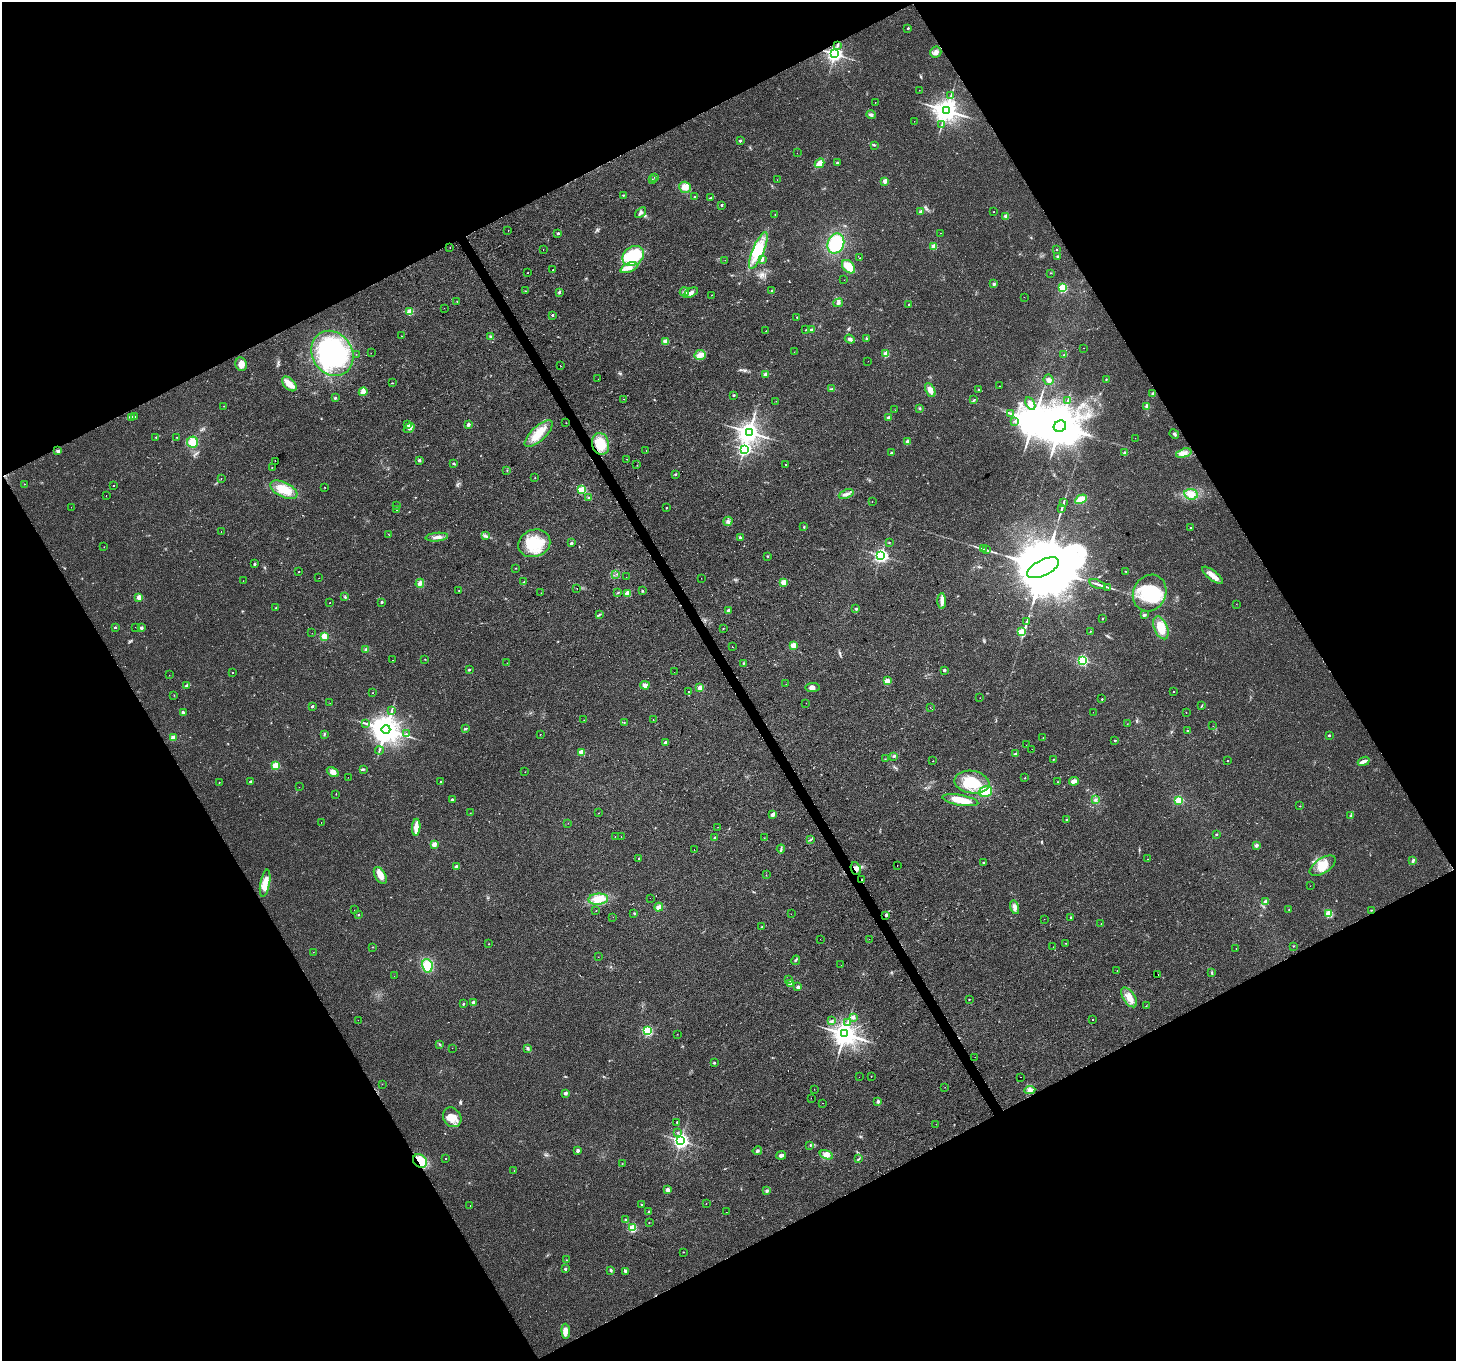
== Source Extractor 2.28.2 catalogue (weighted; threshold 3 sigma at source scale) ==
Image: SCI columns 1-5813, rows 108-5541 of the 5816 x 5708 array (HDU 1 of 3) = the unmasked area's bounding box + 8 px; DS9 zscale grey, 4 x 4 block average (1 PNG px = mean of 4 x 4 image px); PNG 1458 x 1363 px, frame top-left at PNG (2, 2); each listed source drawn as its Kron ellipse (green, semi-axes under 4 px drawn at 4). Shown black and unused: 47% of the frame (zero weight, under 2 of 3 exposures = <1% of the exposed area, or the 3 px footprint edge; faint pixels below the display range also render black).
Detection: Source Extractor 2.28.2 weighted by HDU 2 'WHT'. Background 0.0277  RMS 0.0057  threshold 0.0258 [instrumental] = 3 sigma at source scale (4.5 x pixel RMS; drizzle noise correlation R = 1.50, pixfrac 1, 0.0396/0.0396 arcsec/px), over >= 5 px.
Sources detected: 466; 1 too faint to see at this stretch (4 x 4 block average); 4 inside a brighter object's white glare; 12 cosmic-ray / hot-pixel residue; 2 long thin detections or spike segments (spike, bleed or trail) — neither listed nor drawn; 1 coinciding with a brighter row at this scale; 11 inside a brighter listed object's ellipse — not listed separately; the other 435 listed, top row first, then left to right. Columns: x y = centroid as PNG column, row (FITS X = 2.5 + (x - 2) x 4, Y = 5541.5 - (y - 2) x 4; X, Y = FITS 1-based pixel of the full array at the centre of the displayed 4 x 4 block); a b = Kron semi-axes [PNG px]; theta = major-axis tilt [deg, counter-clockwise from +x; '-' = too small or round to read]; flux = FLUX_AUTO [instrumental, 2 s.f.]
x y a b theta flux
908 28 2 2 - 10
837 45 2 2 - 2.6
936 52 6 5 - 15
835 54 3 3 - 1400
919 90 2 2 - 0.61
951 96 2 2 - 1.4
875 103 2 2 - 1.1
946 110 4 3 - 3900
871 115 5 3 - 7.9
914 121 2 2 - 0.72
942 125 2 2 - 2.2
740 141 2 2 - 11
874 145 2 2 - 2.7
797 153 2 2 - 1.6
820 163 5 3 - 34
837 163 2 2 - 15
654 177 2 2 - 1.3
652 179 2 2 - 1.1
777 180 2 2 - 0.57
885 181 2 2 - 56
685 187 6 5 - 18
623 195 3 2 - 2.3
695 197 2 2 - 6
710 198 3 2 - 2.8
721 205 2 2 - 9.9
920 212 2 2 - 30
994 212 2 2 - 1.3
641 213 6 3 40 8.8
775 214 2 2 - 1.3
1006 216 2 2 - 39
508 231 2 2 - 0.88
558 233 2 2 - 14
941 233 2 2 - 0.83
836 243 10 8 67 150
934 246 2 2 - 81
450 247 2 2 - 1.8
543 250 2 2 - 0.96
758 250 20 6 67 70
1056 250 2 2 - 2.5
633 256 11 9 33 160
1058 256 2 2 - 2.7
860 258 2 2 - 1.3
762 259 4 2 - 4.2
725 260 2 2 - 0.56
849 267 8 5 -47 56
629 268 9 4 22 21
553 270 2 2 - 1.6
528 273 2 2 - 0.99
1051 273 2 2 - 1.1
844 280 2 2 - 0.56
994 284 4 3 - 5.9
1062 288 2 2 - 250
772 290 2 2 - 2.2
525 291 2 2 - 0.83
559 292 3 2 - 4.5
684 292 5 3 - 8.8
691 293 8 4 28 17
712 295 2 2 - 3.9
1024 297 2 2 - 0.54
457 302 2 2 - 2.3
838 303 5 3 - 6.5
909 305 2 2 - 5.1
444 308 2 2 - 2.9
410 312 2 2 - 110
552 315 2 2 - 6.3
797 317 2 2 - 3.9
806 330 2 2 - 2.5
812 330 4 2 - 8.2
766 331 2 2 - 1.2
401 336 2 2 - 1.4
491 337 3 3 - 7.8
866 338 3 2 - 2.9
850 339 5 3 - 8.4
666 341 2 2 - 83
1084 348 2 2 - 0.6
794 352 2 2 - 0.61
332 353 23 20 -56 520
371 353 2 2 - 1.3
356 354 2 2 - 0.64
886 354 2 2 - 87
700 355 5 5 - 18
1064 355 2 2 - 2
868 361 2 2 - 1.1
241 364 7 5 -80 23
561 366 2 2 - 0.61
766 374 3 3 - 7.7
598 379 2 2 - 0.61
1106 379 2 2 - 2.7
1048 380 5 5 - 11
392 383 3 2 - 2
289 384 9 5 -45 37
999 386 2 2 - 1.5
831 389 3 2 - 3.2
930 390 7 4 -64 23
978 390 2 2 - 3.7
363 392 4 4 - 17
1153 394 2 2 - 30
733 395 2 2 - 9.4
335 398 2 2 - 12
624 399 2 2 - 0.63
974 400 2 2 - 2.2
1068 400 4 2 - 2.3
776 401 2 2 - 0.58
1030 403 7 3 -60 11
224 406 2 2 - 0.81
1147 407 4 3 - 9.7
920 408 3 2 - 3
895 410 2 2 - 0.76
1010 413 2 2 - 2.1
135 416 2 2 - 1.5
131 417 3 2 - 8.1
888 418 2 2 - 37
1015 421 2 2 - 1.1
566 423 2 2 - 1.1
408 425 3 2 - 6.1
468 425 2 2 - 23
1060 426 6 5 - 14000
409 428 6 3 36 11
749 432 3 3 - 3000
539 434 18 7 43 57
1174 434 5 2 - 5.7
156 437 2 2 - 1.2
177 437 2 2 - 1.3
1135 438 2 2 - 0.6
193 442 5 5 - 46
908 442 2 2 - 55
601 444 11 8 -75 72
745 449 3 2 - 720
58 451 3 2 - 5.1
646 451 2 2 - 0.82
891 453 2 2 - 5.1
1125 453 2 2 - 33
1184 453 8 4 15 18
627 459 2 2 - 1.7
419 460 2 2 - 23
275 461 2 2 - 26
453 463 2 2 - 3.7
786 464 2 2 - 2.1
637 465 2 2 - 0.81
272 467 2 2 - 3.9
507 470 2 2 - 1.6
675 474 2 2 - 3.8
221 478 2 2 - 0.89
535 478 2 2 - 1.7
24 484 2 2 - 0.98
114 485 2 2 - 2.3
324 487 2 2 - 2.4
284 490 15 7 -25 61
581 490 2 2 - 200
846 494 8 3 21 13
1191 494 7 5 -9 39
106 495 2 2 - 0.74
589 498 3 2 - 2.7
1081 499 6 3 28 39
872 502 2 2 - 1.1
1064 502 2 2 - 1.4
397 506 2 2 - 2
71 507 2 2 - 0.56
666 508 2 2 - 3
1062 509 3 2 - 3.1
397 510 2 2 - 0.78
728 521 5 4 - 9.6
804 527 2 2 - 4.6
1191 527 2 2 - 1.3
221 532 2 2 - 12
388 534 2 2 - 0.65
485 536 4 2 - 4.8
437 537 11 3 5 15
740 538 3 2 - 4.6
534 543 16 13 20 120
571 543 2 2 - 20
889 543 2 2 - 2.7
104 547 2 2 - 1.3
983 549 3 2 - 3.9
986 550 3 2 - 2.3
767 556 2 2 - 2.4
881 556 3 2 - 1000
255 564 3 2 - 4
515 568 2 2 - 1.5
1043 568 17 8 27 70000
1126 571 2 2 - 1.7
299 572 2 2 - 1.3
616 574 2 2 - 1.2
1213 575 13 4 -38 26
626 577 2 2 - 0.57
319 578 2 2 - 0.61
701 578 2 2 - 3.9
243 581 2 2 - 0.78
524 582 3 2 - 2.6
783 582 2 2 - 96
420 583 5 3 - 13
1097 584 8 2 -18 9
1108 587 2 2 - 2.2
577 588 2 2 - 8.8
459 590 2 2 - 2.1
642 591 2 2 - 3
541 593 2 2 - 3.3
618 593 2 2 - 1.8
627 593 2 2 - 89
1150 593 19 16 63 150
139 597 2 2 - 72
345 597 3 3 - 4.1
942 601 8 4 -89 16
382 602 2 2 - 11
330 603 2 2 - 1.3
1236 604 2 2 - 0.45
276 608 2 2 - 3.9
856 609 2 2 - 14
728 611 2 2 - 32
599 615 2 2 - 2.1
1144 615 4 2 - 5
1102 618 2 2 - 4.5
1027 621 3 2 - 2.8
115 627 2 2 - 6.4
136 627 2 2 - 0.74
141 628 2 2 - 29
723 628 2 2 - 2.1
1161 628 12 6 -67 67
1091 631 2 2 - 1.5
1021 632 2 2 - 150
312 633 2 2 - 0.86
324 636 2 2 - 150
793 645 3 2 - 71
732 647 2 2 - 1.4
366 649 2 2 - 2.6
425 659 2 2 - 1.5
392 660 2 2 - 0.9
1083 660 2 2 - 520
507 663 2 2 - 1.3
744 663 3 2 - 2.6
469 670 3 2 - 2.5
944 670 2 2 - 23
674 672 2 2 - 2.2
232 673 2 2 - 3.9
169 675 2 2 - 0.8
887 681 2 2 - 86
786 684 2 2 - 0.98
645 685 4 4 - 12
187 686 3 2 - 4.1
812 687 7 4 6 14
700 688 2 2 - 67
1173 691 2 2 - 19
688 692 2 2 - 2.8
373 693 2 2 - 1.1
174 695 2 2 - 0.75
980 698 2 2 - 0.63
1102 699 2 2 - 3.4
330 703 2 2 - 4.2
806 703 2 2 - 0.47
312 706 2 2 - 10
1202 706 4 2 - 2.7
930 707 2 2 - 1.1
392 711 3 2 - 2.6
1093 712 2 2 - 0.92
183 713 3 3 - 6.1
1186 713 2 2 - 0.57
584 720 2 2 - 0.8
653 720 2 2 - 0.81
365 723 2 2 - 1.9
624 723 2 2 - 1.4
1127 724 2 2 - 1.1
1213 726 2 2 - 0.6
465 728 3 2 - 4.6
386 729 4 4 - 6400
1188 731 2 2 - 7.5
324 734 3 2 - 2.5
406 734 2 2 - 2.4
540 734 2 2 - 1.1
1329 735 2 2 - 8.3
173 737 2 2 - 66
1043 738 2 2 - 1.2
1115 740 2 2 - 6.2
665 742 2 2 - 11
1026 745 2 2 - 1
1032 749 2 2 - 2.2
379 750 4 2 - 2.9
581 752 2 2 - 83
1016 754 4 2 - 3.6
894 756 4 2 - 3.3
885 759 2 2 - 1.7
1053 759 2 2 - 1.6
933 761 2 2 - 1.7
1227 761 2 2 - 2.3
1364 761 6 3 21 15
276 765 2 2 - 170
363 769 3 2 - 3
333 772 7 4 -31 20
525 772 2 2 - 0.92
348 777 2 2 - 0.56
1025 778 2 2 - 1.5
1074 781 5 3 - 15
219 782 2 2 - 1.5
251 782 2 2 - 21
441 782 2 2 - 9.1
972 782 18 11 -10 110
1058 782 2 2 - 2
299 787 2 2 - 1.2
986 792 7 5 16 47
336 794 2 2 - 1.1
452 800 3 2 - 5.1
960 800 18 5 -10 59
1095 800 3 2 - 2.7
1179 800 2 2 - 250
1300 806 2 2 - 1.3
470 813 2 2 - 1.1
599 813 2 2 - 0.87
773 814 2 2 - 47
1351 816 4 2 - 4.7
1067 820 2 2 - 15
321 823 2 2 - 1.9
568 823 2 2 - 0.83
416 827 8 3 86 41
718 827 2 2 - 0.53
1216 834 2 2 - 9.9
615 836 2 2 - 1.6
621 837 2 2 - 1.5
715 837 2 2 - 9.9
764 838 2 2 - 0.63
810 840 3 2 - 2.6
434 844 2 2 - 63
1256 845 3 3 - 7.9
781 849 4 2 - 4.4
694 850 2 2 - 3.5
639 858 2 2 - 5
1148 859 2 2 - 0.81
1413 860 3 2 - 7.3
984 863 2 2 - 6.9
897 865 2 2 - 4.7
1323 866 15 7 33 53
456 867 2 2 - 28
856 869 7 5 -67 18
766 875 2 2 - 0.72
380 876 9 5 -61 30
862 880 2 2 - 3.5
265 883 14 4 79 34
1310 886 2 2 - 0.66
650 898 2 2 - 0.79
598 899 10 5 5 41
1266 902 2 2 - 44
659 907 4 3 - 14
1015 907 7 4 -74 13
354 910 2 2 - 0.72
1289 910 2 2 - 1.1
1371 910 2 2 - 1.4
596 911 2 2 - 1.2
634 913 2 2 - 1.4
1329 913 2 2 - 170
791 914 2 2 - 1.7
358 915 2 2 - 7.8
886 915 2 2 - 14
613 917 2 2 - 0.65
1071 917 2 2 - 7
1044 919 2 2 - 1.4
1101 924 2 2 - 0.69
762 927 2 2 - 2.9
820 939 2 2 - 0.6
869 939 2 2 - 0.46
1066 943 2 2 - 0.92
489 944 2 2 - 1.5
1293 946 2 2 - 1.1
372 947 2 2 - 0.94
1053 947 2 2 - 12
1236 948 2 2 - 1.3
313 952 2 2 - 1.1
598 957 2 2 - 0.56
796 960 5 2 - 3.2
841 965 2 2 - 0.47
427 966 7 5 -78 74
1117 971 2 2 - 0.88
1212 973 2 2 - 1.6
1158 974 2 2 - 4.5
394 976 2 2 - 2.1
789 980 2 2 - 0.96
791 983 2 2 - 91
798 987 2 2 - 31
1129 997 11 6 -56 31
969 999 2 2 - 2.6
473 1003 2 2 - 47
463 1004 2 2 - 6.2
1146 1006 2 2 - 2.3
853 1017 2 2 - 30
358 1020 2 2 - 0.44
1093 1020 2 2 - 22
832 1021 2 2 - 1.8
848 1022 2 2 - 2.1
647 1031 2 2 - 350
677 1034 2 2 - 0.8
844 1034 3 3 - 4100
440 1044 2 2 - 1.8
452 1048 2 2 - 0.58
528 1048 4 3 - 5.3
975 1057 2 2 - 1.2
714 1063 2 2 - 7.6
871 1076 2 2 - 0.64
859 1077 2 2 - 0.6
1021 1077 2 2 - 1.2
382 1084 2 2 - 0.77
945 1087 2 2 - 0.6
814 1089 2 2 - 0.85
1030 1090 5 4 - 11
565 1093 2 2 - 35
811 1098 2 2 - 1
878 1101 3 2 - 7
823 1103 2 2 - 1.3
452 1117 10 8 -55 39
677 1122 2 2 - 5.4
936 1124 2 2 - 1.2
678 1132 2 2 - 2.6
681 1141 3 3 - 1400
810 1145 2 2 - 1.7
578 1150 2 2 - 24
757 1151 5 3 - 6
781 1155 5 4 - 9.7
826 1155 7 4 -18 14
446 1158 2 2 - 2.8
859 1158 3 2 - 1.7
420 1161 7 6 - 60
622 1164 2 2 - 1.3
514 1171 2 2 - 1
667 1190 2 2 - 43
767 1191 3 3 - 5
706 1203 2 2 - 0.81
470 1205 2 2 - 0.83
641 1205 2 2 - 2.1
649 1212 2 2 - 6.9
726 1212 2 2 - 0.54
626 1220 3 3 - 5.3
649 1222 2 2 - 2.1
632 1228 2 2 - 260
683 1252 2 2 - 2
566 1260 2 2 - 1.1
565 1269 2 2 - 11
611 1270 3 2 - 4
625 1271 2 2 - 15
566 1331 7 4 -85 23
Overlapping masked pixels (flux is a lower limit): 3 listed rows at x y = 856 869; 862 880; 420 1161
Diffuse or blended objects may show on this block-average render without a row.